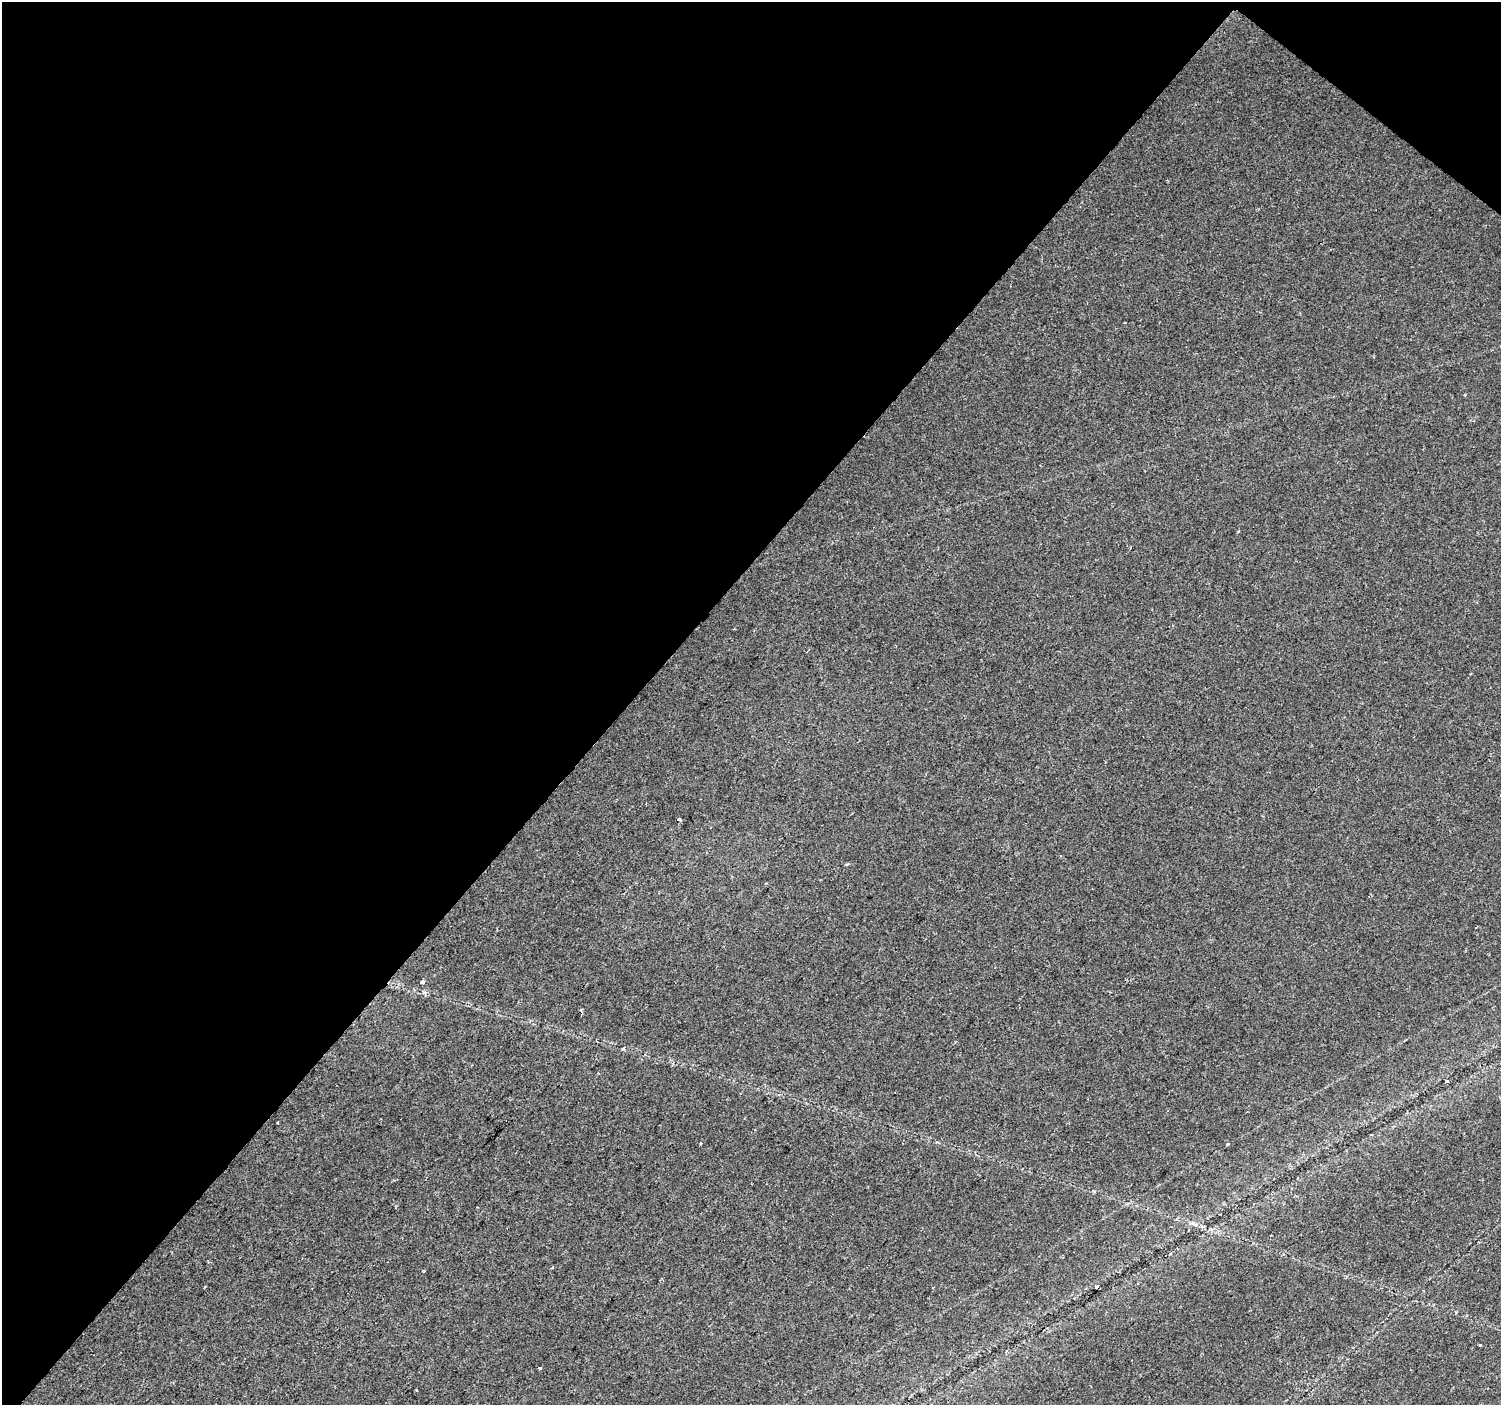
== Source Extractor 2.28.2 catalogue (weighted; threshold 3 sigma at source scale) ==
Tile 2 of 4 x 4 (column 2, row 1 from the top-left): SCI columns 1505-3003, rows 4449-5851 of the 6000 x 6025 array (HDU 1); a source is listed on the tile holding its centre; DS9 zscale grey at full resolution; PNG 1503 x 1407 px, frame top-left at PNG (2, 2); no overlay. Shown black and unused: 43% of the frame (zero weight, under 2 of 3 exposures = <1% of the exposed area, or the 3 px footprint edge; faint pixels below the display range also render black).
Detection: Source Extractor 2.28.2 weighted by HDU 2 'WHT'; one run over the whole footprint, this tile lists its part. Background 0.0239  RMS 0.0033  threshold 0.0147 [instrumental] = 3 sigma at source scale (4.5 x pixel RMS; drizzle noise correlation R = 1.50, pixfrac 1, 0.0396/0.0396 arcsec/px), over >= 5 px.
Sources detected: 9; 1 cosmic-ray / hot-pixel residue — not listed; the other 8 listed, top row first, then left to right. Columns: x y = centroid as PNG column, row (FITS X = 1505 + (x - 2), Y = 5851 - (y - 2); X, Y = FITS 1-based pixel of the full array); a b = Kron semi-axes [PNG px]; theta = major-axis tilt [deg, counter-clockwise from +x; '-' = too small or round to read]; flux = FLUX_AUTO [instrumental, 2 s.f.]
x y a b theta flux
1238 531 4 3 - 0.28
679 819 4 3 - 1.8
847 864 4 3 - 0.41
422 982 4 3 - 0.93
1227 1144 3 3 - 0.39
1480 1345 3 2 - 0.62
540 1368 3 3 - 0.99
416 1390 3 2 - 0.25